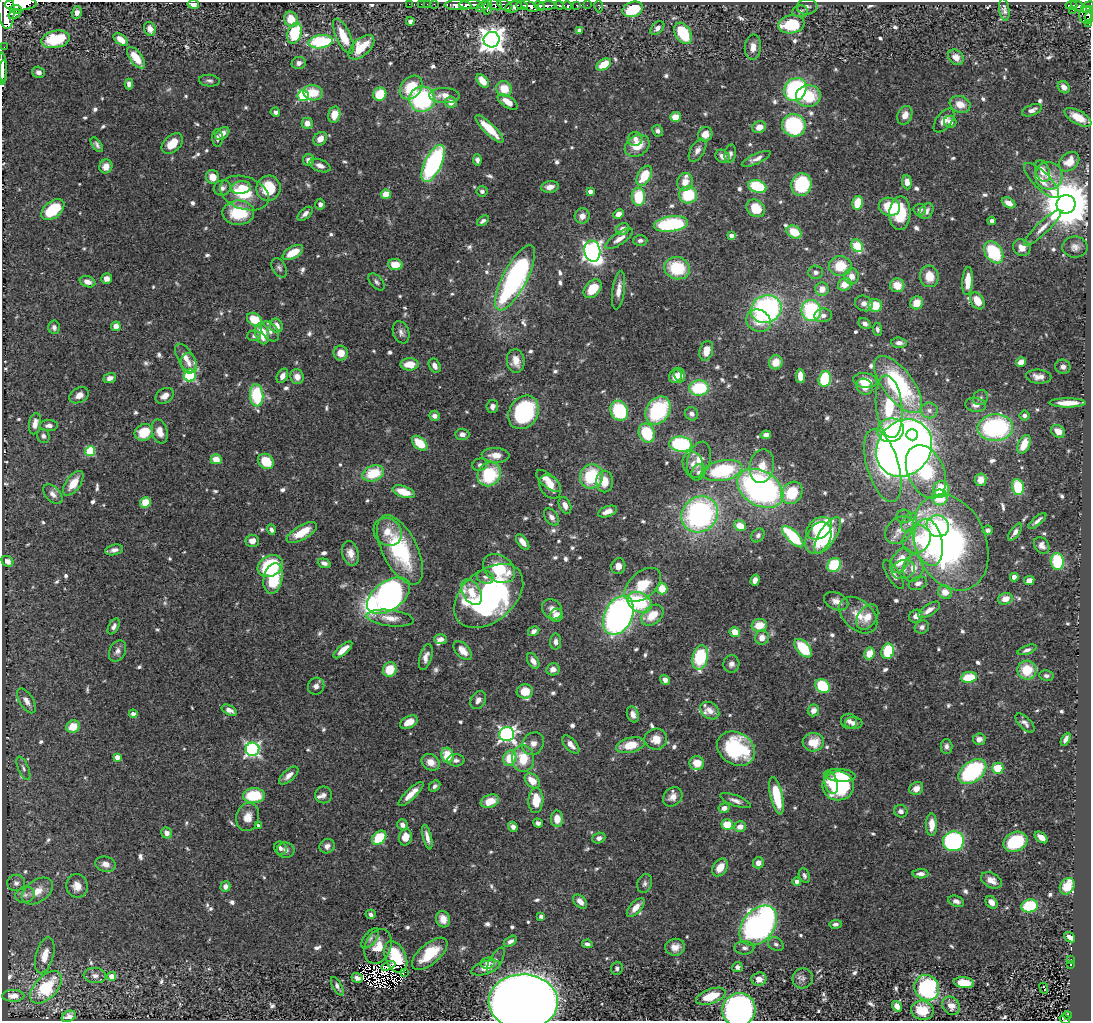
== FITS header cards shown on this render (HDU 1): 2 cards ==
NAXIS1  =                 1089
NAXIS2  =                 1019

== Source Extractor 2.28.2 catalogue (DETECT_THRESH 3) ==
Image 1089 x 1019 px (HDU 1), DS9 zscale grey, 1 PNG px = 1 image px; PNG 1093 x 1023 px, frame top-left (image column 1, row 1019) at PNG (2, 2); each listed source drawn as its Kron ellipse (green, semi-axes under 4 px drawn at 4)
Background 0.573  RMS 0.028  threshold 0.0827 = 3 sigma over >= 5 px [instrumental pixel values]
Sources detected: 790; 6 with non-positive FLUX_AUTO (blend fragments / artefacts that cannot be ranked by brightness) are neither listed nor drawn; of the other 784, the 500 brightest by FLUX_AUTO listed and drawn (284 fainter detections omitted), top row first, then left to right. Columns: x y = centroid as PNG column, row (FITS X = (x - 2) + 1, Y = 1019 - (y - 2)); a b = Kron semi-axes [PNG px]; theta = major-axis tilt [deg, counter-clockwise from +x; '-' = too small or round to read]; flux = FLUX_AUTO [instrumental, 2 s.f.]
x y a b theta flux
21 4 16 6 3 2000
193 4 6 4 -9 12
409 4 2 2 - 6.9
421 4 2 2 - 6.7
427 4 2 2 - 6.9
434 4 2 2 - 12
495 4 7 5 -31 320
458 5 13 5 -1 930
471 5 12 4 1 910
505 5 8 5 -24 270
559 5 4 3 - 110
577 5 3 3 - 26
587 5 2 2 - 9
483 6 7 4 32 280
522 6 6 3 -20 670
529 6 9 4 -27 970
539 6 5 3 - 420
547 6 10 4 5 660
567 6 4 3 - 290
599 6 6 3 -80 28
1071 6 6 3 2 100
1077 6 7 4 -37 130
488 7 8 4 79 350
513 7 9 5 23 570
807 7 10 8 6 6.1
1087 7 7 4 37 270
16 9 6 3 -8 450
633 9 10 7 19 69
6 10 18 8 -87 2500
1004 10 11 5 -81 6.9
1073 10 2 2 - 6.9
1090 10 3 2 - 130
800 11 8 6 8 5.7
77 12 6 5 - 7.5
15 14 6 4 28 350
1086 15 8 6 82 240
1089 18 6 3 80 59
291 19 8 6 -64 34
410 21 4 3 - 8.5
1089 23 3 3 - 22
791 24 13 9 9 86
657 28 8 5 44 10
150 29 7 5 -69 14
579 30 4 4 - 6.4
294 33 11 7 72 96
683 33 11 7 -58 93
343 36 19 7 -65 46
56 39 14 8 11 98
121 40 8 5 -37 21
492 40 8 8 - 2200
321 42 12 6 8 160
4 47 2 2 - 6.1
361 47 15 8 42 55
753 47 12 8 84 16
956 57 8 7 - 16
136 58 13 6 -53 42
299 63 7 6 - 8.5
604 64 8 5 30 38
2 67 14 3 -88 720
3 72 12 2 86 820
38 72 6 5 - 8.1
209 81 10 6 -5 6.1
483 81 8 5 -50 25
129 84 5 4 - 8.2
1064 87 6 5 - 11
411 88 13 10 50 61
504 89 8 7 - 38
795 89 12 10 56 280
313 93 9 7 -11 46
380 94 7 6 - 56
445 95 15 7 -1 24
303 96 5 5 - 180
808 96 12 11 - 73
422 99 13 12 - 230
451 102 6 5 - 19
508 102 11 5 -35 26
960 104 11 8 -19 24
1032 110 10 5 21 9.3
275 112 5 4 - 6.3
334 115 8 6 77 30
905 115 10 7 69 16
675 117 5 5 - 32
1078 117 15 6 -29 34
944 120 14 7 52 17
950 122 6 6 - 11
307 123 5 5 - 18
794 125 12 11 - 190
759 127 7 6 - 17
489 129 19 5 -44 43
657 131 6 5 - 6.8
222 133 8 5 37 14
705 134 8 7 - 17
217 138 9 5 -87 6.1
320 139 7 6 - 17
635 139 7 7 - 9.7
172 144 12 8 42 33
97 145 8 4 -55 5.9
637 146 13 10 31 38
697 150 13 7 59 10
730 154 9 5 79 6.3
722 156 7 6 - 12
756 159 16 5 25 11
309 160 6 5 - 11
477 160 5 4 - 6.9
1069 162 11 8 42 30
433 163 20 8 64 320
106 166 7 6 - 19
320 166 11 6 -21 11
1042 171 11 7 -69 19
644 176 11 6 61 54
1049 176 14 13 - 27
213 177 7 6 - 24
1042 180 23 8 -45 23
685 182 9 7 73 19
907 182 7 5 -84 15
801 185 11 10 - 130
757 186 9 6 -17 140
241 187 9 6 8 16
550 187 9 5 7 14
222 188 9 7 17 8.3
268 188 12 12 - 77
482 191 5 5 - 5.6
590 191 4 4 - 13
244 193 25 16 -19 84
386 194 5 4 - 36
688 195 9 8 - 87
639 197 9 6 89 77
858 203 7 5 79 54
1009 203 7 5 -27 16
320 204 5 5 - 7.8
1066 204 9 9 - 12000
889 207 11 9 -17 69
756 208 10 8 -39 54
53 210 13 8 38 80
920 210 6 6 - 7.3
926 211 8 6 54 11
238 213 16 12 0 86
900 213 17 10 87 81
305 214 9 5 42 8.3
619 214 5 4 - 12
582 216 8 7 - 12
483 221 7 4 37 5.6
992 221 4 4 - 6
671 224 17 7 8 180
1043 228 25 6 44 18
623 229 7 5 29 14
794 232 8 6 -30 46
731 235 4 4 - 12
619 239 16 6 34 15
640 240 7 5 1 6.4
857 246 7 5 -57 110
1075 247 12 10 -2 13
1022 248 9 8 - 17
592 251 11 8 -80 880
994 252 12 8 -56 120
293 253 11 6 29 39
395 265 7 5 -6 35
840 266 11 10 - 58
279 268 10 6 -60 6
677 268 13 11 -17 87
816 272 7 6 - 8.3
851 276 8 7 - 20
929 276 11 9 -83 33
515 278 36 12 62 440
107 279 5 5 - 13
968 281 14 5 86 31
88 282 8 5 -20 12
376 282 10 6 -47 5.8
845 284 7 6 - 30
897 285 7 7 - 31
593 289 10 7 48 45
822 289 7 6 - 21
618 290 19 6 82 17
977 301 9 6 -58 33
864 303 9 7 -27 12
917 303 6 6 - 31
875 305 7 6 - 46
766 309 15 13 28 410
811 310 10 9 - 180
823 315 9 6 6 9.3
255 320 8 6 -35 50
759 321 12 11 - 33
865 324 6 5 - 7.8
116 326 5 4 - 14
276 326 7 6 - 18
54 327 7 6 - 6.8
877 329 7 4 -82 5.7
270 331 11 7 -50 9.8
401 332 11 8 -69 9.3
262 334 11 6 -76 55
254 336 7 5 2 5.6
899 343 8 5 -3 9.8
706 351 10 6 76 23
341 353 7 7 - 21
186 358 16 8 -59 19
516 361 12 9 -83 20
776 362 7 6 - 28
1021 362 5 4 - 18
189 363 10 7 -79 12
410 364 9 6 1 36
435 366 7 5 -62 11
1063 367 7 7 - 8.4
190 375 6 6 - 260
680 375 7 5 -72 14
282 376 7 5 62 10
675 376 7 6 - 21
800 376 7 4 -89 24
297 377 7 6 - 15
1039 377 13 7 -4 15
110 378 6 5 - 10
825 379 8 6 76 100
865 380 12 7 -7 36
898 384 34 15 -53 240
864 387 8 7 - 19
699 388 10 7 4 110
79 395 10 7 29 15
257 395 11 6 -85 120
165 396 10 7 31 12
980 398 8 7 - 5.6
1068 403 18 4 0 27
975 405 10 7 -7 13
492 407 6 6 - 8.6
889 407 31 13 -84 140
658 410 15 11 57 200
929 410 8 8 - 8.8
619 411 10 8 -63 130
524 412 18 14 58 210
692 414 7 6 - 7.8
434 416 5 5 - 8.8
1025 416 5 5 - 8.7
35 424 11 6 79 15
49 425 9 5 1 8.6
995 427 18 13 4 310
891 430 13 11 15 140
1058 431 7 5 -38 23
144 432 9 8 - 58
160 432 12 7 -75 21
647 433 10 7 -67 88
462 434 7 5 -2 9
766 435 5 4 - 7.9
912 435 6 6 - 1100
43 436 7 6 - 5.7
420 443 9 5 -42 49
681 444 11 7 -7 240
1024 444 10 5 67 37
904 448 30 26 52 3000
90 451 5 5 - 97
496 455 14 7 -2 24
216 459 5 5 - 31
699 460 19 11 73 25
266 461 8 7 - 55
693 464 13 10 -73 17
480 465 7 6 - 5.7
762 466 17 12 79 28
883 466 38 16 -73 180
722 471 20 10 11 170
698 472 9 6 58 6.4
926 472 28 18 -65 170
373 473 11 7 20 70
489 474 12 11 - 120
591 476 12 11 - 110
981 480 6 6 - 20
549 481 15 6 -40 25
605 482 11 8 -90 30
73 483 14 7 54 32
550 487 13 9 -53 21
1018 487 8 6 -79 89
760 488 25 17 -31 590
941 489 8 8 - 67
404 492 11 5 -18 39
792 493 12 10 51 70
53 494 12 7 -46 10
940 497 8 8 - 63
145 502 5 5 - 50
565 505 9 5 -66 11
607 512 10 5 20 13
700 514 19 17 43 450
904 516 7 6 - 6.5
551 517 9 6 -55 9.3
1037 521 11 3 40 7.5
909 523 10 7 62 12
740 526 6 5 - 37
938 526 11 10 - 130
819 528 14 10 33 130
271 530 5 4 - 5.9
899 530 16 12 42 23
988 530 5 4 - 6
302 532 17 7 30 41
388 532 15 13 -44 28
1015 532 10 5 53 9.1
758 535 7 6 - 6.1
828 535 21 8 57 74
793 537 14 5 -45 120
818 538 17 12 62 47
917 539 15 13 39 52
252 541 6 6 - 15
523 542 9 4 -52 12
929 542 24 14 -78 200
950 542 50 35 -67 600
1042 545 9 7 -54 11
114 550 9 5 13 9.3
400 550 38 17 -63 190
350 553 12 8 -75 17
901 560 14 8 58 40
8 561 6 5 - 9.7
1057 561 8 6 -83 110
324 563 6 4 -18 8.3
834 565 7 6 - 89
270 566 13 10 29 150
618 566 8 7 - 14
913 568 14 10 80 24
499 569 17 13 -35 62
903 569 12 9 16 15
894 575 16 6 -57 11
485 577 9 6 -19 6.6
1014 577 4 4 - 24
273 578 15 9 79 88
755 580 6 4 74 10
1029 580 5 4 - 17
918 583 9 6 19 9.3
643 585 21 13 41 55
662 589 5 5 - 44
472 592 14 9 -57 28
945 592 7 6 - 21
388 596 24 14 35 820
489 596 39 26 39 500
1005 599 7 5 17 19
836 601 13 8 -25 14
640 602 13 9 -30 110
552 609 11 9 -47 14
929 610 12 5 33 14
556 615 7 6 - 23
618 615 20 13 63 790
652 615 12 8 41 43
858 615 22 14 -42 38
916 616 7 6 - 13
867 617 14 9 56 24
390 618 24 8 -7 25
759 625 7 6 - 36
114 626 9 5 62 6.9
922 627 7 6 - 7.4
534 631 6 4 31 8.2
735 632 5 5 - 29
762 638 7 6 - 17
440 639 6 5 - 7.8
556 642 8 5 -89 8.4
803 648 11 6 -49 98
343 650 11 4 41 22
1027 650 10 4 20 6.7
118 651 11 8 63 9.5
463 651 11 6 -47 18
888 651 8 6 74 85
870 653 6 5 - 33
426 657 13 6 74 12
700 657 12 7 78 120
533 661 8 5 -60 11
731 664 9 8 - 8.8
390 669 7 6 - 45
553 669 6 6 - 11
1027 670 9 9 - 54
1046 676 7 5 -10 6.1
969 677 8 5 7 58
665 680 5 4 - 11
316 686 9 8 - 9.8
823 686 8 6 -42 98
525 691 8 7 - 35
478 700 9 7 60 11
27 701 14 7 -59 13
229 710 8 5 -26 13
813 710 6 5 - 13
710 711 10 7 -37 14
133 714 4 4 - 12
633 714 8 5 -70 11
849 721 8 7 - 8
409 722 9 6 26 20
854 723 9 6 -3 10
1025 723 12 5 -44 8.4
73 727 7 6 - 36
507 734 7 7 - 620
656 739 11 10 - 24
979 739 6 5 - 12
1066 739 7 4 61 10
813 742 10 9 - 37
533 744 12 10 51 16
571 745 11 6 -48 14
630 745 14 7 12 46
946 746 7 6 - 7.3
252 749 7 6 - 480
736 749 20 16 -33 170
447 755 7 6 - 50
117 757 4 4 - 17
510 758 8 6 63 50
523 758 13 11 -85 55
456 760 8 6 1 7.1
431 762 9 7 -33 18
697 763 7 7 - 27
23 768 12 5 -66 6.3
998 768 6 5 - 47
972 771 16 10 39 210
289 775 12 5 41 11
840 775 16 6 -4 33
532 781 9 6 -44 25
831 783 11 6 -75 26
435 786 6 5 - 6
838 786 16 14 -1 180
916 788 7 6 - 15
411 794 16 5 44 23
254 795 11 7 2 79
324 795 8 8 - 7.9
777 796 19 6 -78 86
673 797 10 8 45 14
536 800 12 7 87 48
490 801 9 6 21 34
735 801 16 5 -20 11
724 808 5 5 - 11
901 811 7 6 - 6.5
248 817 14 11 78 22
557 819 8 6 -89 23
538 823 5 4 - 7
259 825 4 4 - 6.3
403 825 6 5 - 11
727 825 6 5 - 49
932 825 11 5 89 27
513 827 5 4 - 9
740 827 6 5 - 16
167 833 6 5 - 13
405 837 8 6 78 20
427 837 13 4 -76 12
1041 837 7 4 -38 15
379 838 8 6 44 81
599 838 6 5 - 8.2
953 841 10 10 - 290
1015 842 12 9 26 110
327 846 8 7 - 10
280 848 7 6 - 5.9
285 850 9 7 -7 8.4
758 863 6 5 - 13
106 864 10 7 -13 15
720 867 10 6 55 27
921 874 8 4 -1 8.9
804 876 8 5 -66 5.6
991 880 11 7 -26 16
797 881 4 4 - 10
16 883 9 8 - 7.2
645 884 9 7 68 6.8
77 886 12 11 - 21
1067 886 9 7 58 60
225 887 5 5 - 10
37 891 17 11 35 29
25 895 10 8 14 8.7
956 901 8 5 -20 7.8
580 902 8 5 -43 14
991 902 7 5 -50 12
1030 906 8 6 10 110
636 908 11 5 47 19
371 914 5 5 - 6.3
541 916 4 4 - 6
443 919 8 7 - 18
835 924 6 4 2 6.1
758 926 22 15 50 760
1070 937 6 4 -39 11
370 938 12 6 52 6.8
510 941 7 4 33 7.7
587 944 5 3 - 5.9
776 944 8 6 -29 6.1
378 946 18 13 67 34
675 947 10 8 10 16
744 948 10 6 -1 7.2
430 954 22 10 40 66
45 955 18 9 75 25
396 957 17 10 -66 53
1070 959 3 2 - 8.8
496 960 14 6 59 6.5
488 963 7 5 7 9.1
1071 965 4 3 - 29
388 966 7 3 25 6.1
737 967 5 5 - 7.1
486 968 15 6 18 19
617 968 7 5 74 5.6
405 972 3 2 - 8.1
95 976 11 7 -6 9.8
112 976 4 4 - 31
357 978 6 4 -18 7.8
803 978 10 10 - 9.8
759 979 7 6 - 20
964 983 10 5 -7 49
337 986 10 4 -60 6.1
46 987 19 11 47 100
927 988 13 12 - 250
1044 988 5 3 - 35
13 996 11 6 1 14
711 996 15 7 20 52
523 1002 35 27 -2 4800
897 1006 5 4 - 15
951 1006 10 8 -50 18
739 1010 17 16 - 700
922 1010 11 9 -11 50
1068 1015 4 3 - 20
69 1016 7 5 26 10
1065 1019 5 3 - 17
At the frame edge (FLAGS 8, measured only in part): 11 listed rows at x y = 21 4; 193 4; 6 10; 1090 10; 1089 18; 1089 23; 2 67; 3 72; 523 1002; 739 1010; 1065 1019
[284 fainter detections neither listed nor drawn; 6 non-positive-flux detections neither listed nor drawn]